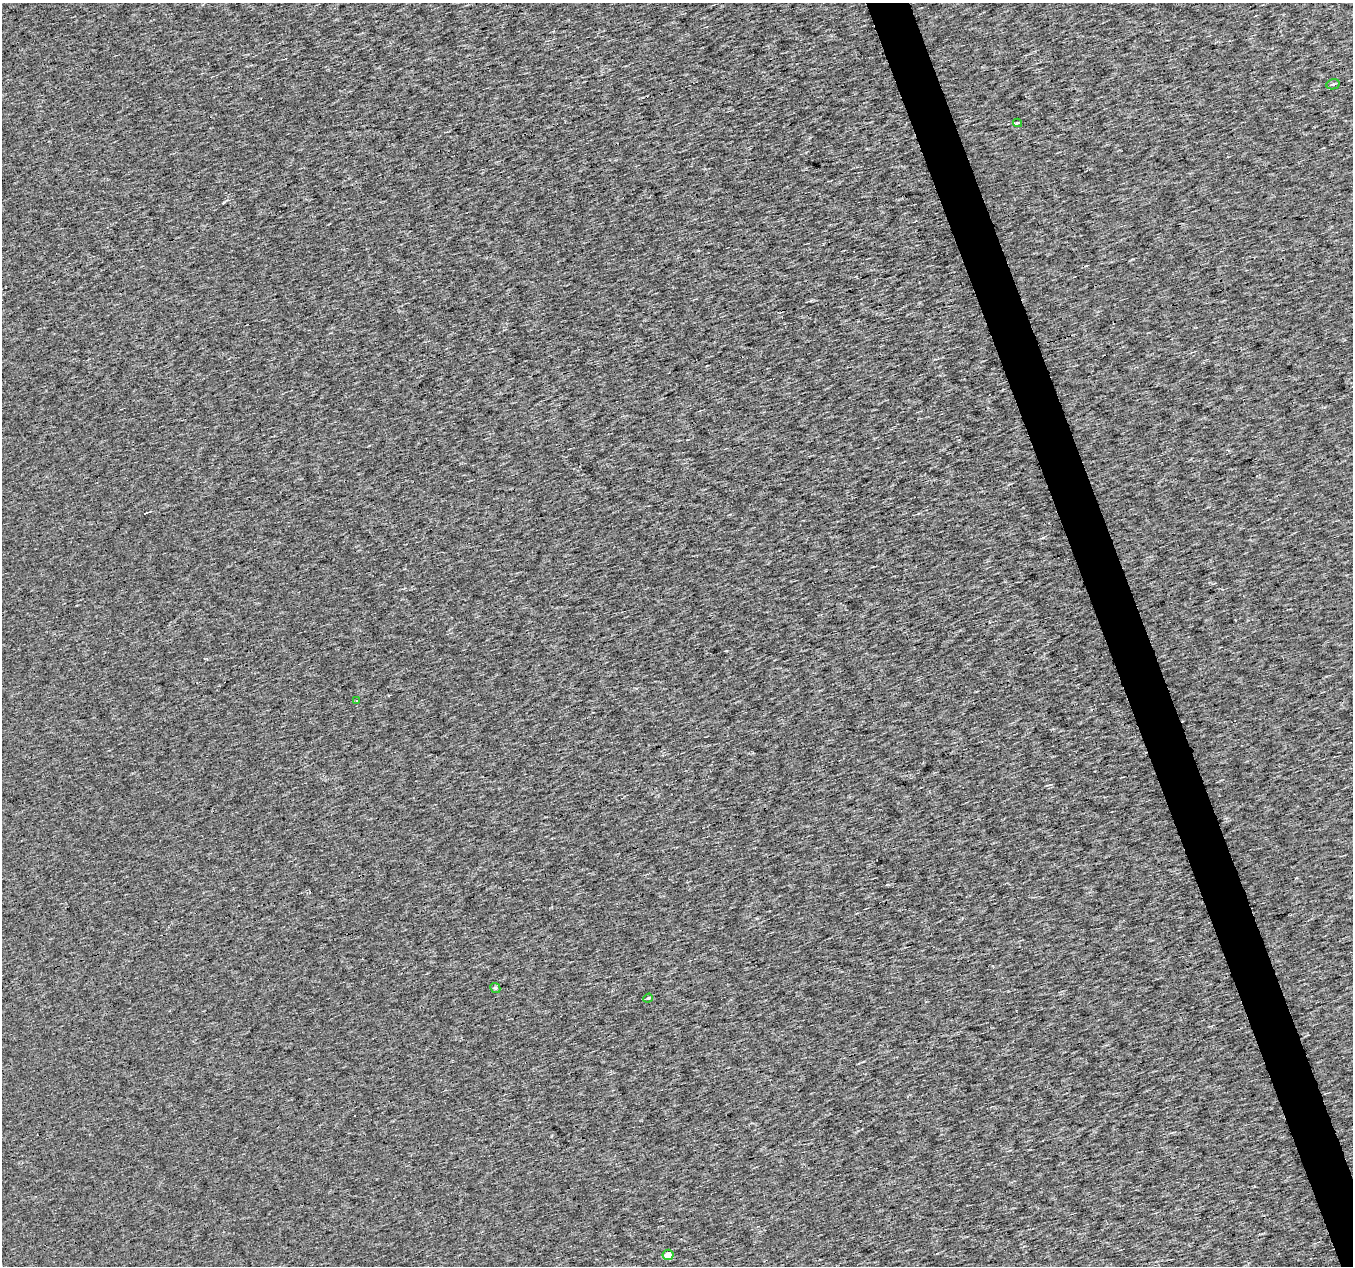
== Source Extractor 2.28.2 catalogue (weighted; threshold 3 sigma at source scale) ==
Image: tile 6 of 4 x 4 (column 2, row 2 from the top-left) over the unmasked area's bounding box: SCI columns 1352-2702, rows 2589-3852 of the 5405 x 5232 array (HDU 1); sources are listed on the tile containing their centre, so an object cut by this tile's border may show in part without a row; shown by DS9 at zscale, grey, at full resolution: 1 PNG px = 1 image px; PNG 1355 x 1268 px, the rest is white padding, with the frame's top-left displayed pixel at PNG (2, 3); every listed detection drawn as its Kron ellipse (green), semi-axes under 4 PNG px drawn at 4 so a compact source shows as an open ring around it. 3% of this frame is shown black and not used: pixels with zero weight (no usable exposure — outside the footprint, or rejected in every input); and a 3 px margin inside the footprint's outer edge (the drizzle kernel's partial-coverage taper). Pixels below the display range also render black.
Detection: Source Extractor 2.28.2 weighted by HDU 2 'WHT'; one run over the whole footprint, this tile lists its part. Background 0.00189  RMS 0.019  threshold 0.0866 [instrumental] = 3 sigma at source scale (4.5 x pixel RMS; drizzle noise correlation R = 1.50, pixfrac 1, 0.0396/0.0396 arcsec/px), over >= 5 px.
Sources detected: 7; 1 cosmic-ray / hot-pixel residue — neither listed nor drawn; the other 6 listed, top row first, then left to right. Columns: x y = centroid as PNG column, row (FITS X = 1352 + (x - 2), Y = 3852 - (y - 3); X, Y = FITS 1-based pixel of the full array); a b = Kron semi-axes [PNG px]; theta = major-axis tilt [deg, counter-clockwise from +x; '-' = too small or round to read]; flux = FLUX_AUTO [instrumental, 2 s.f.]
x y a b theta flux
1333 84 7 5 12 3.1
1018 123 4 3 - 1.8
356 701 3 2 - 2.3
495 988 5 4 - 2.8
648 998 5 4 - 2.1
668 1255 5 5 - 13